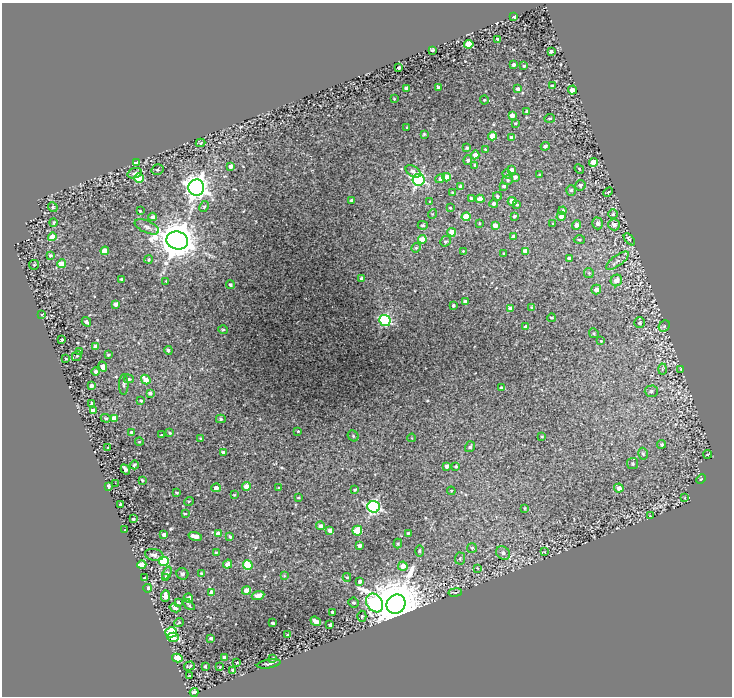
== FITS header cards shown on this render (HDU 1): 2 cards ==
NAXIS1  =                  730
NAXIS2  =                  694

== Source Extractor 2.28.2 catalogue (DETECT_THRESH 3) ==
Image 730 x 694 px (HDU 1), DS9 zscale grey, 1 PNG px = 1 image px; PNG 734 x 698 px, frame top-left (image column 1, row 694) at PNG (2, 3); each listed source drawn as its Kron ellipse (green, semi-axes under 4 px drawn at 4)
Background 0.303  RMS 0.03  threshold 0.0887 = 3 sigma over >= 5 px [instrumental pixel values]
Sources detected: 253; all 253 listed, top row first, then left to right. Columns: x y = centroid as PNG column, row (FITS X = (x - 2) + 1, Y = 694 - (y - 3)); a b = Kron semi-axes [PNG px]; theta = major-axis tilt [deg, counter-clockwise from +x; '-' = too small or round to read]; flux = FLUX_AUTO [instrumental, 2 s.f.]
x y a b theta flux
514 17 3 3 - 3.5
498 39 3 3 - 2.9
469 44 4 4 - 51
432 50 3 3 - 3.1
551 51 3 3 - 5.2
513 65 3 3 - 4.9
524 66 3 3 - 2.3
399 68 3 3 - 4.7
552 86 4 4 - 5.9
406 88 3 3 - 5
439 88 3 3 - 6.1
518 89 3 3 - 5.7
573 90 4 4 - 22
394 99 2 2 - 1.3
484 100 4 4 - 2.3
527 111 3 3 - 3.3
512 116 4 4 - 12
550 118 5 3 - 2.5
515 123 3 2 - 2
407 127 3 2 - 1.4
424 134 3 3 - 2
492 136 4 4 - 31
512 137 4 3 - 7.4
200 143 5 4 - 2.7
545 146 4 4 - 5.1
467 148 3 3 - 2.8
485 150 4 3 - 2.3
475 155 4 4 - 11
468 160 5 4 - 3.8
593 162 4 4 - 33
136 163 4 4 - 10
475 165 4 4 - 3.3
231 166 4 3 - 6.4
579 169 5 4 - 2.2
158 170 6 5 - 3.1
512 170 4 4 - 6.7
413 171 8 5 -31 6.4
135 173 7 5 19 4.3
507 174 4 4 - 2.3
539 175 2 2 - 1.5
446 177 4 4 - 21
515 177 4 4 - 5.9
139 178 5 5 - 59
440 179 5 4 - 6.3
418 180 6 6 - 280
508 180 5 5 - 3
580 185 5 5 - 4.6
504 186 3 3 - 3.7
461 187 4 4 - 15
196 188 8 8 - 1300
571 190 5 4 - 3.8
453 192 3 2 - 1.5
608 192 5 3 - 2
497 196 4 4 - 3.5
471 199 4 4 - 5.4
480 199 4 4 - 18
352 200 4 3 - 6.8
512 201 4 4 - 19
430 202 3 2 - 1.4
494 204 4 4 - 6.1
517 204 3 3 - 2.1
53 207 5 4 - 2.8
204 207 6 4 62 2.9
450 208 3 2 - 1.8
140 211 3 2 - 1.8
562 211 4 4 - 6.6
432 214 5 3 - 1.7
613 214 5 5 - 2.9
514 216 4 3 - 3.3
561 216 4 4 - 10
153 217 4 4 - 4.6
466 217 4 4 - 35
53 222 4 3 - 2.5
479 223 3 2 - 1.3
598 223 6 5 - 8.7
553 224 4 2 - 1.1
423 225 5 4 - 2.2
495 225 4 4 - 13
576 225 5 4 - 7.5
614 225 6 5 - 7.7
147 227 13 6 -24 7.6
452 232 4 4 - 27
52 237 4 4 - 27
514 237 4 3 - 10
422 239 4 4 - 25
629 239 7 4 -49 4.8
177 240 11 9 -12 4900
579 240 6 4 -3 2.9
445 241 6 5 - 3.1
416 248 5 4 - 2.7
105 251 4 4 - 31
463 251 2 2 - 1.1
525 251 4 4 - 14
504 253 2 2 - 1.7
50 255 3 3 - 3
569 258 4 3 - 8
149 259 4 4 - 2.6
618 261 13 5 37 9
62 264 4 4 - 27
34 265 5 4 - 2.5
589 273 5 5 - 2.9
121 279 3 3 - 4
361 279 3 3 - 4.8
616 280 6 5 - 16
166 281 2 2 - 1.2
230 285 4 4 - 3.4
596 289 5 5 - 12
466 302 4 4 - 11
116 304 4 4 - 6.3
453 305 3 3 - 2.9
531 307 4 3 - 1.9
511 308 4 4 - 8.6
41 315 4 2 - 1.7
551 318 4 3 - 2.1
385 320 6 5 - 150
86 322 5 3 - 6.1
640 323 5 5 - 4.4
664 326 6 5 - 3.9
526 327 4 4 - 12
223 329 5 3 - 2.2
594 333 5 4 - 3
62 339 3 2 - 2.3
601 341 4 3 - 2
96 347 4 4 - 12
168 350 4 4 - 4
80 351 4 3 - 2.7
108 355 3 3 - 2.2
77 356 5 4 - 2.5
66 359 3 2 - 1.5
103 367 5 4 - 14
662 369 5 3 - 2.4
681 369 4 3 - 1.4
96 371 4 4 - 5.8
129 379 5 4 - 3.3
146 380 5 4 - 18
124 384 10 4 89 4.9
91 386 3 3 - 6.2
501 388 4 4 - 3
651 391 6 5 - 4.2
150 393 3 3 - 4.7
141 401 3 3 - 2.2
92 403 4 3 - 3.5
93 411 4 4 - 10
106 418 5 4 - 2.7
114 418 4 4 - 26
221 419 5 4 - 3.1
298 431 3 2 - 1.3
131 432 4 4 - 3.3
170 433 3 3 - 2.3
161 435 3 2 - 1.5
353 436 6 5 - 3.1
542 437 3 2 - 1.6
201 438 3 2 - 1.8
412 438 4 2 - 1.3
139 442 4 3 - 1.2
662 444 4 4 - 3.6
470 447 5 4 - 3.6
108 448 3 2 - 1.2
223 452 4 3 - 3.6
643 454 6 4 -74 3.5
708 454 4 2 - 1.6
633 464 5 5 - 3.8
134 465 4 3 - 3.4
447 466 4 3 - 5.5
456 466 4 3 - 2.9
125 469 5 3 - 7.5
701 479 5 3 - 1.5
142 480 3 3 - 2.2
115 483 2 2 - 64
108 486 4 3 - 9.9
247 486 4 4 - 20
216 488 5 4 - 10
279 488 3 3 - 1.9
619 488 5 4 - 11
355 490 4 3 - 2.4
451 491 4 4 - 2.1
177 493 3 3 - 2
234 495 4 3 - 1.8
298 498 3 2 - 1.7
685 498 4 2 - 2
189 501 5 3 - 1.3
120 504 3 3 - 2.7
374 507 6 6 - 300
525 508 4 3 - 1.7
185 514 3 2 - 2.1
650 516 2 2 - 1.1
133 519 3 3 - 3.7
320 526 4 4 - 7.9
125 530 3 2 - 1.2
330 531 4 4 - 11
357 531 5 4 - 64
408 533 4 3 - 1.8
218 534 4 4 - 22
164 535 4 4 - 7.5
195 536 7 4 -16 16
230 537 3 3 - 3.5
398 543 5 4 - 2.9
359 545 3 3 - 5.4
472 548 5 5 - 3
419 551 6 4 -90 2.5
216 552 3 3 - 1.8
545 552 3 2 - 1.3
503 553 7 6 - 7
154 555 9 5 -12 6.7
460 559 6 5 - 3.7
164 561 5 5 - 150
228 564 5 4 - 15
142 565 4 4 - 25
248 565 5 4 - 62
403 566 4 4 - 17
477 568 3 2 - 1.2
167 573 7 4 67 3.6
201 573 3 3 - 2.4
182 574 6 5 - 4.2
284 576 3 3 - 1.8
166 577 4 3 - 2.6
347 577 4 3 - 2.4
144 578 3 2 - 1.5
360 582 3 3 - 5
148 588 4 3 - 7.1
246 590 4 4 - 16
455 592 7 3 8 2.9
212 593 4 4 - 16
258 595 6 4 20 14
165 596 6 4 86 16
188 598 5 4 - 9.9
178 602 3 3 - 2.6
354 603 5 5 - 3.3
375 603 10 7 -57 350
396 604 10 9 - 14000
189 605 6 3 -44 3
175 608 6 3 -29 4.4
333 612 3 3 - 3.7
362 616 5 4 - 2.6
316 621 5 4 - 13
179 622 5 4 - 2.3
273 623 3 3 - 4
330 625 3 3 - 4
171 632 6 5 - 150
287 635 3 2 - 1.8
173 637 6 4 -1 38
211 638 3 3 - 3.5
225 657 4 3 - 6.7
177 658 5 4 - 35
273 658 4 3 - 1.9
237 663 3 2 - 1.7
269 664 12 2 9 3.3
189 666 5 2 - 2.4
205 666 3 3 - 3
220 667 3 2 - 1.3
232 670 3 2 - 1.7
190 676 3 2 - 1.6
194 692 4 3 - 5.4